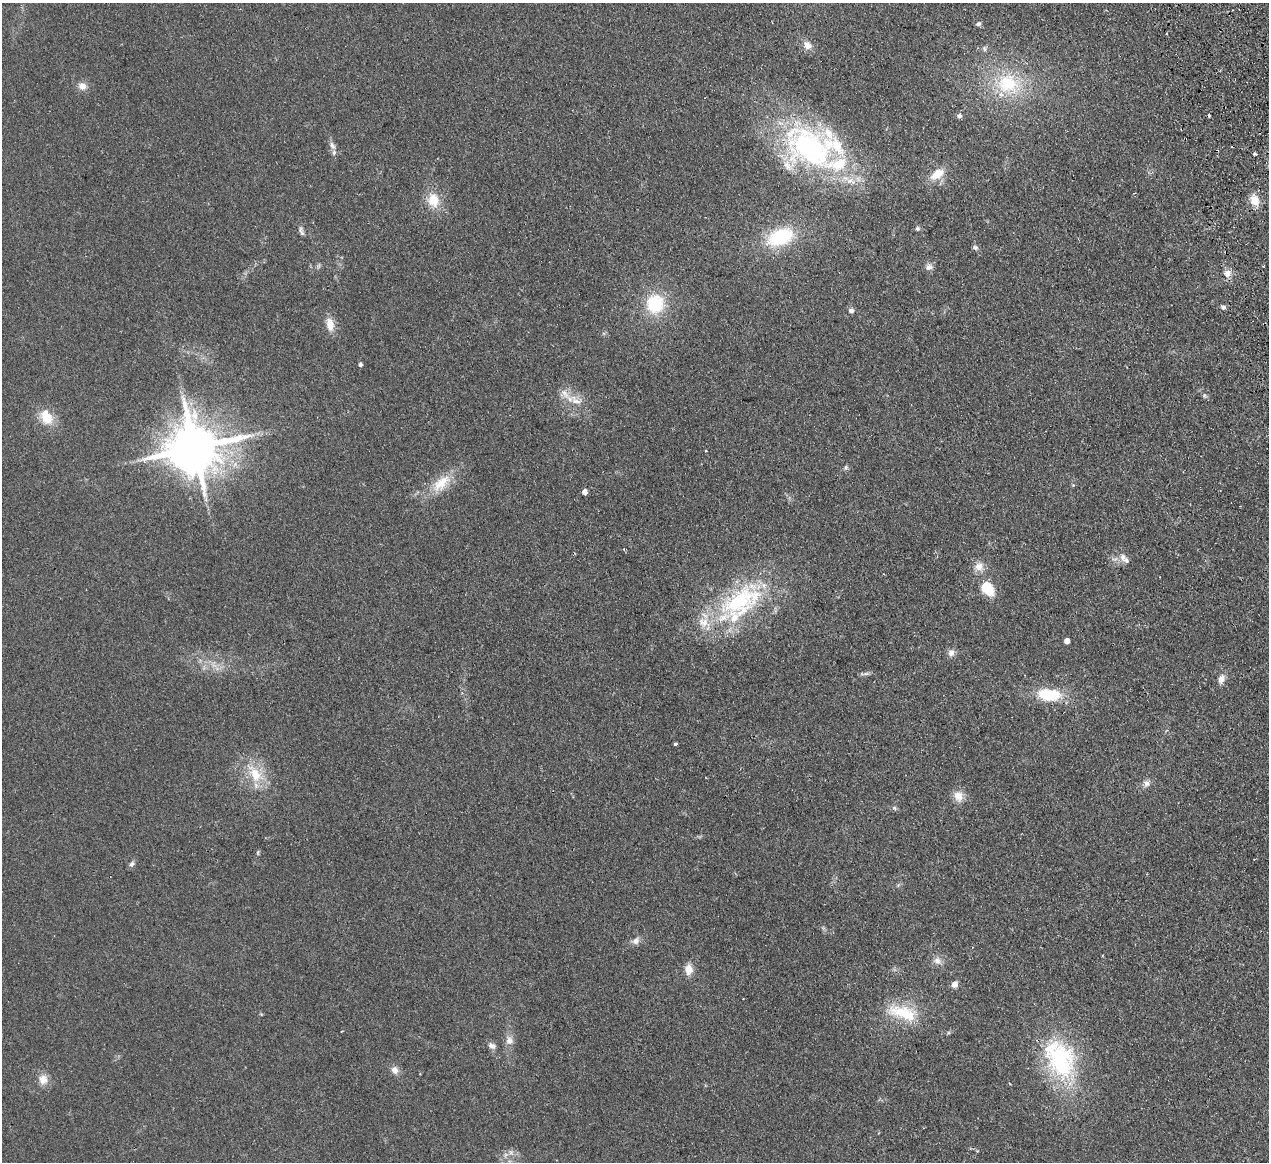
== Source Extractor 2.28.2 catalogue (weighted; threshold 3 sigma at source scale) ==
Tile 10 of 4 x 4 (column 2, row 3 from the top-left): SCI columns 1323-2589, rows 1439-2598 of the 5180 x 5078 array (HDU 1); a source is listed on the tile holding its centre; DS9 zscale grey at full resolution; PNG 1271 x 1164 px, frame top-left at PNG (2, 3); no overlay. Shown black and unused: <1% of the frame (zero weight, under 2 of 3 exposures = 3% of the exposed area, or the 3 px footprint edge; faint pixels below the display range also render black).
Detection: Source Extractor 2.28.2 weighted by HDU 2 'WHT'; one run over the whole footprint, this tile lists its part. Background 0.107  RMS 0.011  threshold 0.0476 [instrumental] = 3 sigma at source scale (4.5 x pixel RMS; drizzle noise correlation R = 1.50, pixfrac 1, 0.05/0.05 arcsec/px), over >= 5 px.
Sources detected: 72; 4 cosmic-ray / hot-pixel residue — not listed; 8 inside a brighter listed object's ellipse — not listed separately; the other 60 listed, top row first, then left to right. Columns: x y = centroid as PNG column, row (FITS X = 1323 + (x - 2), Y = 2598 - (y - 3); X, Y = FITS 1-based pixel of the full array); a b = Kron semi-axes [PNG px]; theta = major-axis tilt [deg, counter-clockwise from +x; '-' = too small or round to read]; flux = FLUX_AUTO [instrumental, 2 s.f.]
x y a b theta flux
978 24 7 6 - 2.5
1167 34 3 3 - 2.1
807 45 13 10 -48 8.3
984 49 8 4 -81 1.9
1008 84 35 30 -13 72
82 86 11 9 -19 7.7
959 116 7 6 - 2.8
332 146 12 7 -59 5.8
811 149 67 49 -30 240
1255 154 6 3 -18 1.3
937 174 18 10 32 18
433 200 15 13 -74 22
1255 200 14 10 -68 14
917 228 7 6 - 2.2
301 231 14 5 -74 3.3
780 237 27 16 21 69
975 248 7 6 - 2.5
318 266 7 4 71 1.7
929 266 10 8 55 5.1
1227 273 10 9 - 7.3
655 304 22 20 74 52
1223 307 6 5 - 3.3
851 311 7 7 - 3.4
330 324 15 9 -79 13
360 365 4 4 - 2.7
576 400 20 11 -30 15
47 418 15 12 -18 20
194 448 15 14 - 6000
706 451 3 3 - 1.4
846 468 7 5 89 2
441 483 34 16 42 28
585 492 5 4 - 7.1
624 549 4 3 - 1.3
1123 557 14 8 -79 7
979 566 13 12 - 9.6
987 588 21 13 -56 26
741 601 74 36 35 140
1067 641 5 4 - 8.7
951 653 10 8 79 5.7
866 674 9 4 -8 2.6
1221 679 11 8 72 7
1049 695 27 14 -4 45
675 744 3 3 - 2.8
255 774 29 17 -54 32
1146 783 10 9 - 5.1
958 796 13 11 -64 12
894 808 8 5 -41 2.1
258 852 7 4 90 1.4
132 864 8 6 69 3.2
636 941 11 8 47 5.6
937 961 12 9 -44 6.7
689 969 13 9 -88 11
955 984 7 7 - 5.5
903 1013 44 19 -15 44
509 1040 13 10 -66 7.3
492 1046 11 7 -20 4.7
1060 1060 53 32 -65 130
394 1070 10 9 - 6.5
43 1080 12 11 - 11
506 1155 8 5 46 3.2